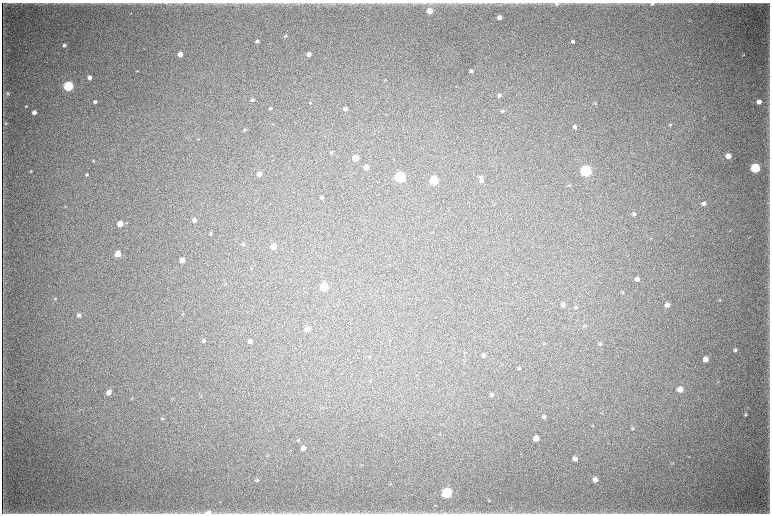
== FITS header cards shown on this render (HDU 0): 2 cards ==
NAXIS1  =                 1536 / length of data axis 1
NAXIS2  =                 1023 / length of data axis 2

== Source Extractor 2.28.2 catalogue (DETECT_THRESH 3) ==
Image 1536 x 1023 px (HDU 0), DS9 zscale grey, zoomed out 1/2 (1 PNG px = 2 x 2 image px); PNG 772 x 516 px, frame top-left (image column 1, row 1022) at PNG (2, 3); no overlay
Background 4810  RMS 40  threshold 119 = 3 sigma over >= 5 px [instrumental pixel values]
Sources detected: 111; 4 cannot appear on this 1/2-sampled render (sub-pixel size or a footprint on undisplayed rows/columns) and are not listed; the other 107 listed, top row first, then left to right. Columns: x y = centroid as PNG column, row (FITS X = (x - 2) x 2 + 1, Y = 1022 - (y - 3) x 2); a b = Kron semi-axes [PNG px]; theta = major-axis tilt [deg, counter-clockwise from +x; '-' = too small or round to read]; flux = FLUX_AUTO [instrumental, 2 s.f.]
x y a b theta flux
556 4 6 4 3 1.6e+04
652 4 6 4 -1 1.4e+04
430 11 4 4 - 1.5e+05
131 13 4 2 - 3.3e+03
499 17 4 3 - 5.9e+04
285 36 4 3 - 8.3e+03
257 41 4 3 - 1.9e+04
573 41 3 3 - 1.5e+04
64 45 4 3 - 2.1e+04
180 54 4 4 - 7.3e+04
309 54 4 3 - 5.2e+04
744 55 4 3 - 4.6e+03
137 71 3 2 - 5.4e+03
471 71 3 3 - 2.2e+04
90 78 4 3 - 3.7e+04
385 80 4 3 - 5.1e+03
68 86 4 4 - 1.0e+06
7 93 5 4 - 1.4e+04
499 95 4 3 - 1.9e+04
252 100 4 4 - 1.2e+04
95 102 3 3 - 1.6e+04
310 102 4 3 - 6.6e+03
759 102 4 3 - 4.3e+04
595 103 4 3 - 8.0e+03
26 106 3 2 - 6.8e+03
767 107 4 2 - 6.4e+03
270 108 4 4 - 1.2e+04
345 109 3 3 - 3.3e+04
503 111 4 4 - 1.2e+04
34 112 4 3 - 5.0e+04
6 123 5 3 - 8.0e+03
273 124 3 2 - 4.0e+03
670 125 4 3 - 7.4e+03
575 127 4 4 - 2.3e+04
245 130 4 3 - 1.2e+04
331 153 4 4 - 9.1e+03
728 156 4 4 - 9.4e+04
356 158 4 4 - 1.5e+05
93 161 3 3 - 5.4e+03
366 167 4 4 - 9.8e+04
755 168 5 5 - 9.2e+05
31 171 4 3 - 6.6e+03
586 171 5 5 - 1.7e+06
259 174 4 4 - 5.6e+04
87 175 3 2 - 8.1e+03
400 177 5 4 - 1.4e+06
481 177 5 5 - 1.5e+04
434 180 5 4 - 6.3e+05
482 181 5 4 - 1.4e+04
569 185 4 1 - 3.7e+03
322 198 4 3 - 1.3e+04
704 203 5 4 - 2.8e+04
65 207 3 2 - 4.6e+03
634 214 4 4 - 1.3e+04
194 220 4 4 - 3.2e+04
120 224 4 4 - 1.2e+05
211 233 4 3 - 1.0e+04
243 244 4 4 - 8.7e+03
274 247 4 4 - 1.2e+05
118 254 4 4 - 1.6e+05
182 260 4 4 - 7.7e+04
637 279 5 4 - 3.6e+04
225 284 3 2 - 5.5e+03
324 287 5 4 - 4.5e+05
623 292 3 3 - 5.7e+03
55 299 4 3 - 8.0e+03
719 300 3 2 - 4.1e+03
563 305 4 4 - 3.6e+04
667 305 4 4 - 4.7e+04
576 307 4 4 - 8.5e+03
183 314 4 2 - 4.8e+03
79 315 4 4 - 2.2e+04
585 326 5 3 - 6.7e+03
307 329 5 4 - 5.3e+04
204 341 4 4 - 1.9e+04
250 341 4 4 - 2.6e+04
544 344 4 2 - 5.0e+03
600 344 5 4 - 1.1e+04
735 350 5 4 - 1.4e+04
484 355 4 4 - 2.2e+04
369 357 5 2 - 4.6e+03
705 359 5 4 - 7.2e+04
465 361 5 2 - 5.5e+03
519 369 4 3 - 6.2e+03
680 389 4 4 - 8.8e+04
109 392 4 4 - 6.2e+04
492 394 5 4 - 2.0e+04
132 398 3 3 - 4.5e+03
172 399 4 3 - 5.2e+03
746 415 4 3 - 9.3e+03
544 417 4 4 - 1.7e+04
162 419 5 4 - 9.3e+03
633 428 5 3 - 8.5e+03
536 438 5 4 - 9.1e+04
298 440 5 4 - 1.0e+04
303 448 4 4 - 4.1e+04
267 456 4 2 - 6.0e+03
575 459 4 4 - 3.6e+04
673 463 4 3 - 7.3e+03
257 480 5 4 - 1.3e+04
595 480 4 4 - 4.8e+04
390 484 4 2 - 5.0e+03
447 493 5 5 - 1.4e+06
490 501 4 2 - 4.9e+03
512 508 3 2 - 4.0e+03
208 513 7 4 -2 5.5e+04
259 513 7 1 0 8.8e+03
At the frame edge (FLAGS 8, measured only in part): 1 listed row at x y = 208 513
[4 sub-pixel or undisplayed-footprint detections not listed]